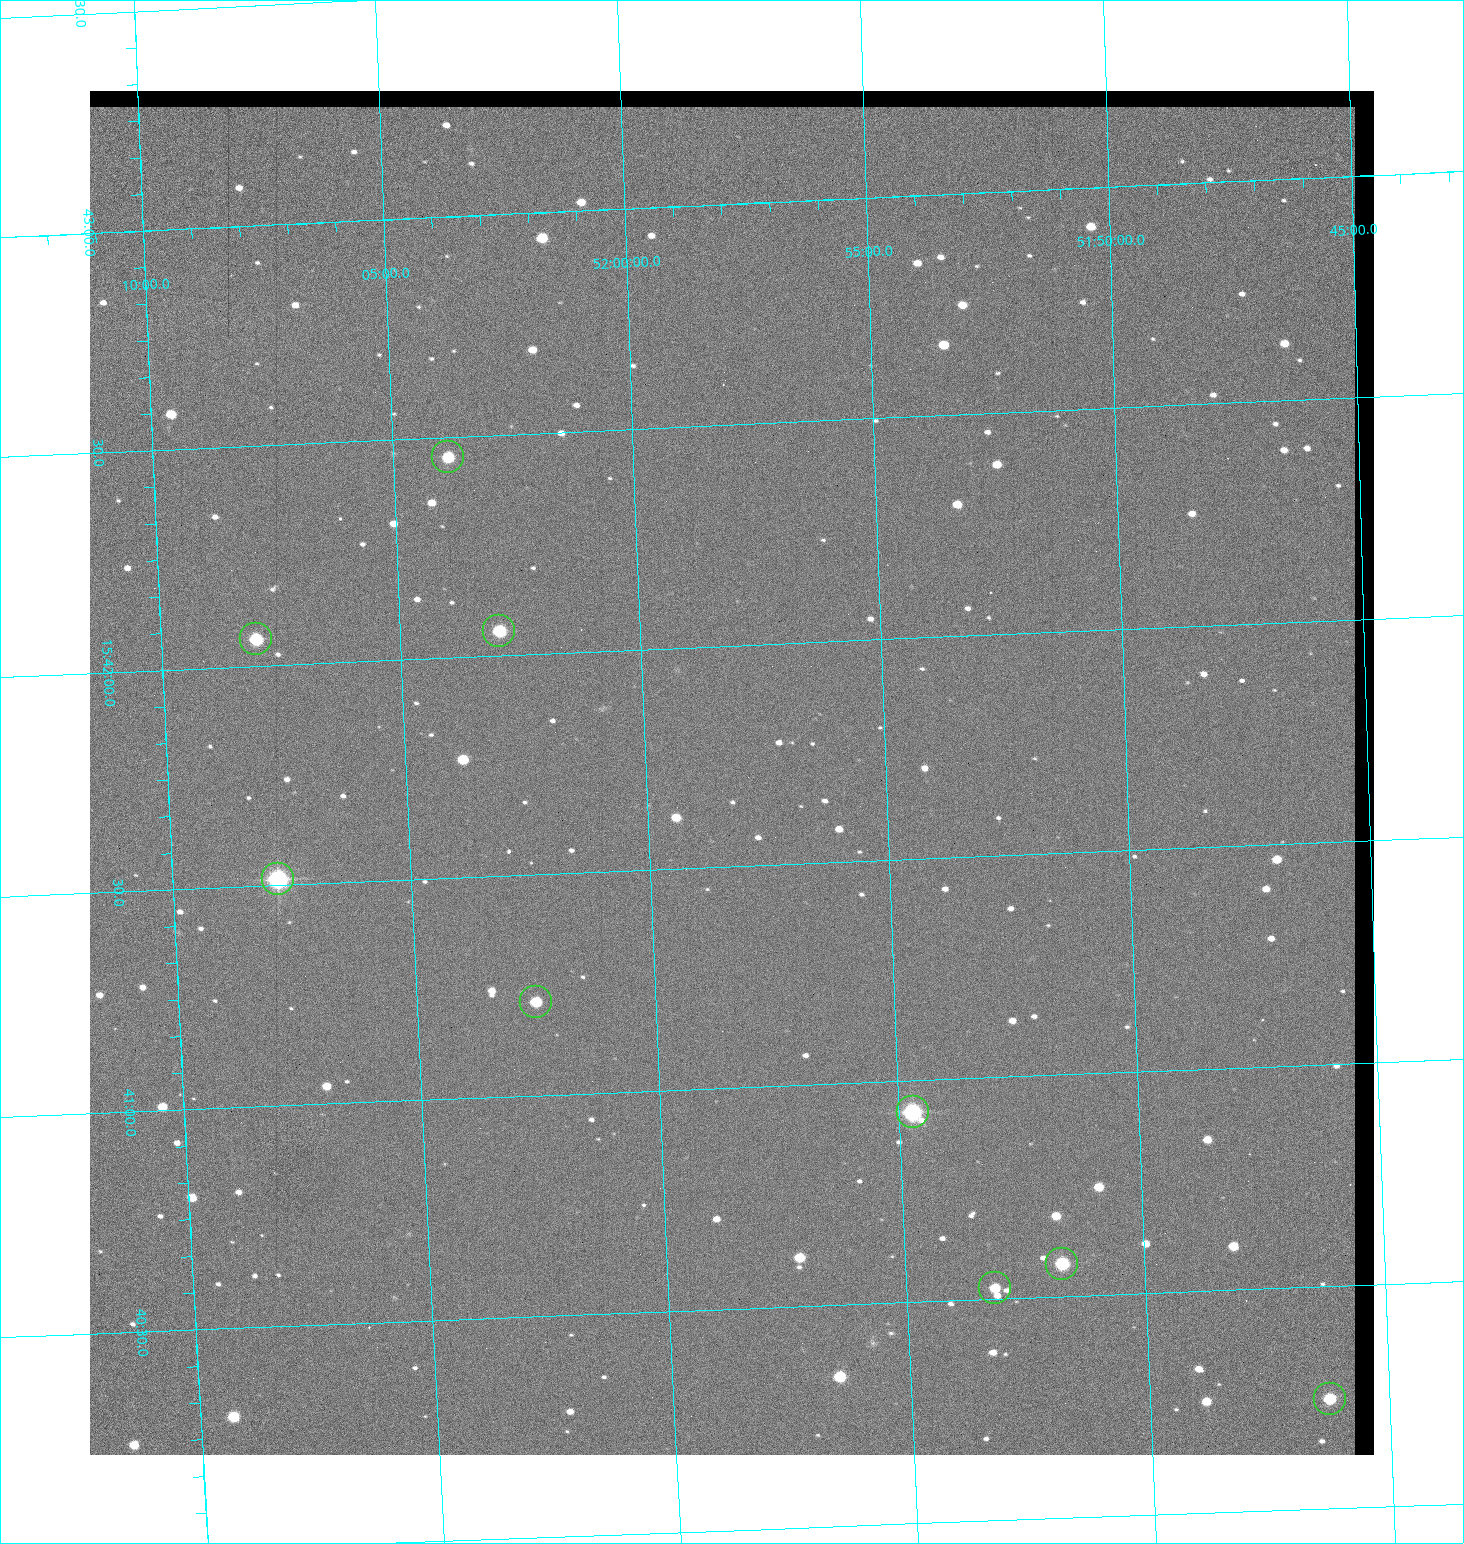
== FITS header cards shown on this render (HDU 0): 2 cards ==
NAXIS1  =                 1284 / length of data axis 1
NAXIS2  =                 1364 / length of data axis 2

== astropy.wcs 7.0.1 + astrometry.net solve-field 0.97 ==
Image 1284 x 1364 px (HDU 0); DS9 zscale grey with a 90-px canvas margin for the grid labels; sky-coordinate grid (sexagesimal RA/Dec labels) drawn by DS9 from the SOLVED WCS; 9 Tycho-2 reference stars matched to detected sources circled (green)
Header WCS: RA---TAN/DEC--TAN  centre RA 15:41:43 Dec +51:58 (235.43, +51.97 deg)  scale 1.26 arcsec/px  FOV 26.9' x 28.5'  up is +92 deg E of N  parity flipped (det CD > 0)
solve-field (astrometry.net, Tycho-2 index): VERIFIED the header's WCS against the Tycho-2 star catalogue (9 matches, 0 conflicts) and refined it, rather than solving blind
Solved WCS: RA---TAN-SIP/DEC--TAN-SIP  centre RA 15:41:43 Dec +51:58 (235.43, +51.97 deg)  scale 1.25 arcsec/px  FOV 26.8' x 28.5'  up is +92 deg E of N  parity flipped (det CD > 0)
The solver's refit moves the header's centre by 0.39 arcsec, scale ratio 0.9965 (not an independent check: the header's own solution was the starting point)
Tycho-2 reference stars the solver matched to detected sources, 9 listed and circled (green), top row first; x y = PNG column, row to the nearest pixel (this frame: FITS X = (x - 90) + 1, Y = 1364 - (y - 91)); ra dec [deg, ICRS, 3 dp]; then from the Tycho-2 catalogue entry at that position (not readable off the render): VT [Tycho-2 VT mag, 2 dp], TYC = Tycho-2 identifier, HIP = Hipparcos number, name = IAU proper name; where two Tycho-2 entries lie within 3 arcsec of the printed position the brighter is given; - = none
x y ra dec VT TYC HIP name
448 457 235.614 +52.064 11.61 3489-1132-1 - -
499 631 235.514 +52.049 11.19 3489-1407-1 - -
256 639 235.515 +52.133 11.12 3489-1380-1 - -
278 879 235.378 +52.130 9.31 3489-1322-1 76850 -
536 1002 235.303 +52.042 11.52 3489-958-1 - -
913 1112 235.232 +51.912 9.59 3489-824-1 - -
1062 1264 235.143 +51.862 10.97 3489-1016-1 - -
995 1288 235.131 +51.886 12.29 3489-908-1 - -
1330 1399 235.062 +51.771 11.53 3489-1453-1 - -